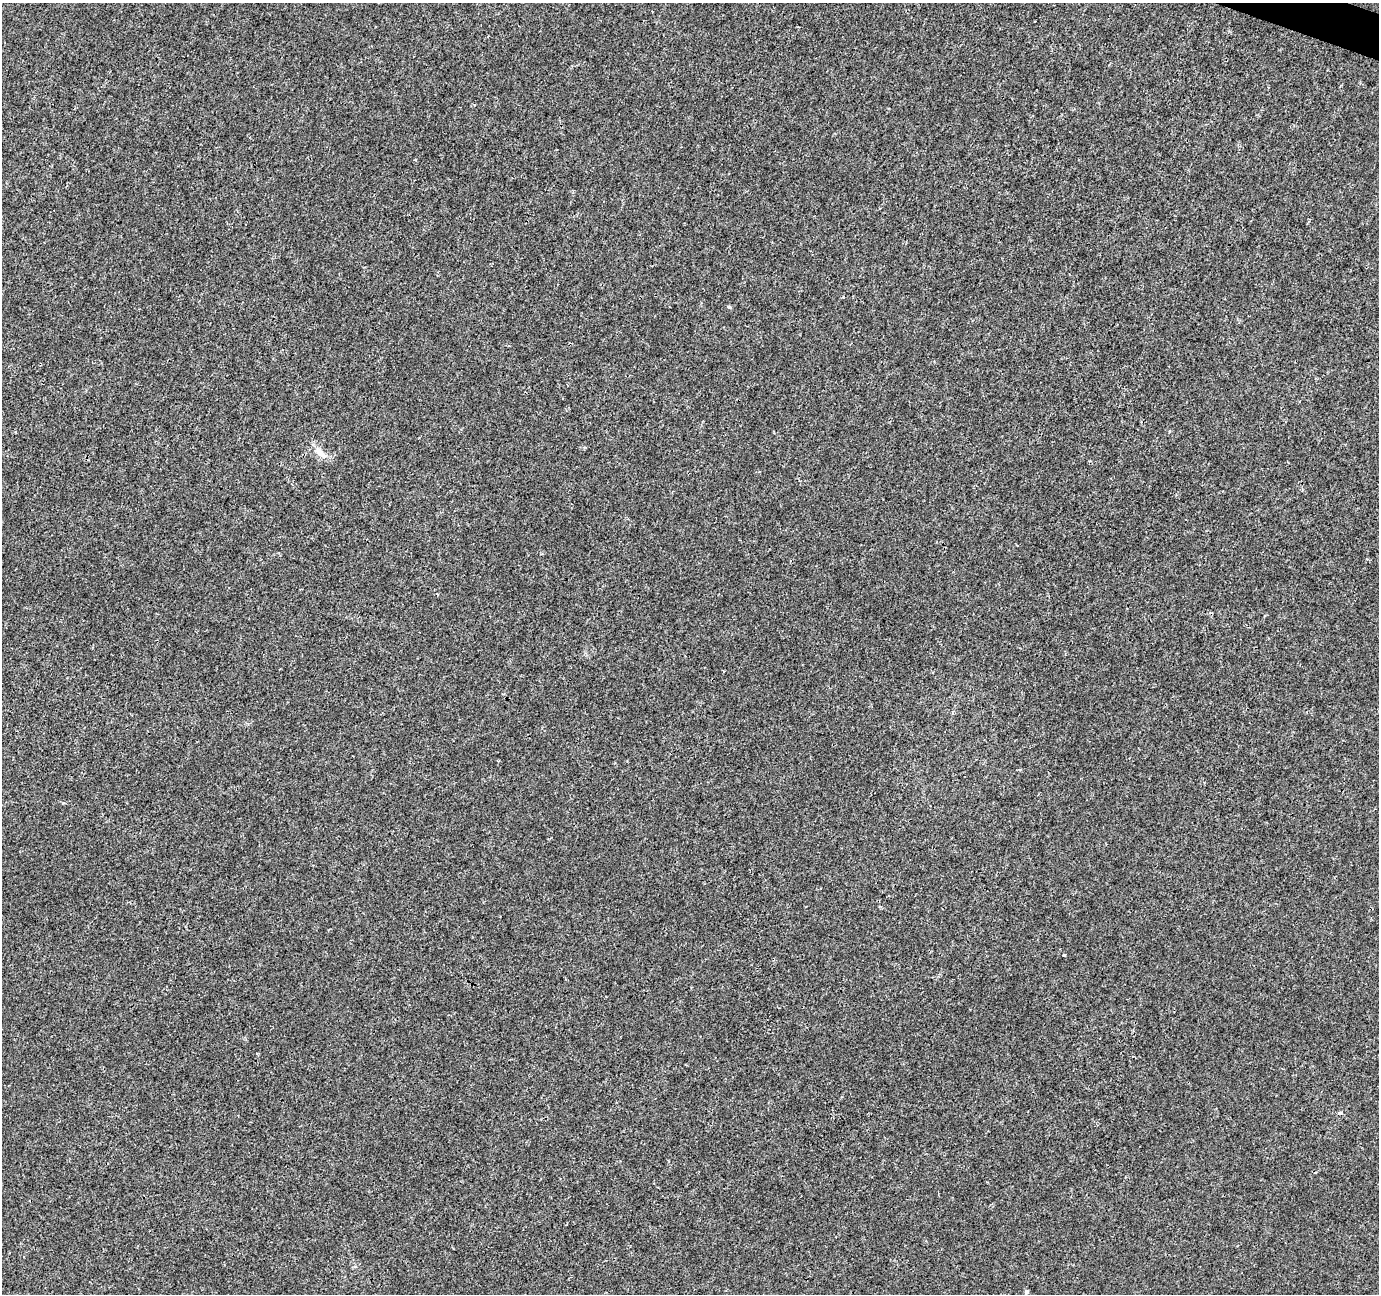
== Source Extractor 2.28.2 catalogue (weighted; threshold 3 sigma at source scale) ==
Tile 10 of 4 x 4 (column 2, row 3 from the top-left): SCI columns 1385-2761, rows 1568-2859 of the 5514 x 5652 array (HDU 1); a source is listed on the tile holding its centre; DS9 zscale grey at full resolution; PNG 1381 x 1296 px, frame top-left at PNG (2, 3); no overlay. Shown black and unused: <1% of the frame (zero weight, under 3 of 4 exposures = <1% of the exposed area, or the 3 px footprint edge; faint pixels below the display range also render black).
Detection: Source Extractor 2.28.2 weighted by HDU 2 'WHT'; one run over the whole footprint, this tile lists its part. Background 1.69e-04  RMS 0.0017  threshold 0.00747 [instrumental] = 3 sigma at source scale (4.5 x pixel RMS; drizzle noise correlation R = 1.50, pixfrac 1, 0.0396/0.0396 arcsec/px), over >= 5 px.
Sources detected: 6; all 6 listed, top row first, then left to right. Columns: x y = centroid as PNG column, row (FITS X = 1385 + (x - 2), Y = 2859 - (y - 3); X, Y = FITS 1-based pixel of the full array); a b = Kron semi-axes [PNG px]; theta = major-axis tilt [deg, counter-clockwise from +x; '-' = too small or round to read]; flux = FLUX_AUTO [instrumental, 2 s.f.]
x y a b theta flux
729 307 6 3 -18 0.18
320 453 16 8 -38 1.6
1020 770 5 3 - 0.19
1064 955 3 3 - 0.42
1340 1113 5 4 - 0.27
1026 1292 4 4 - 0.4